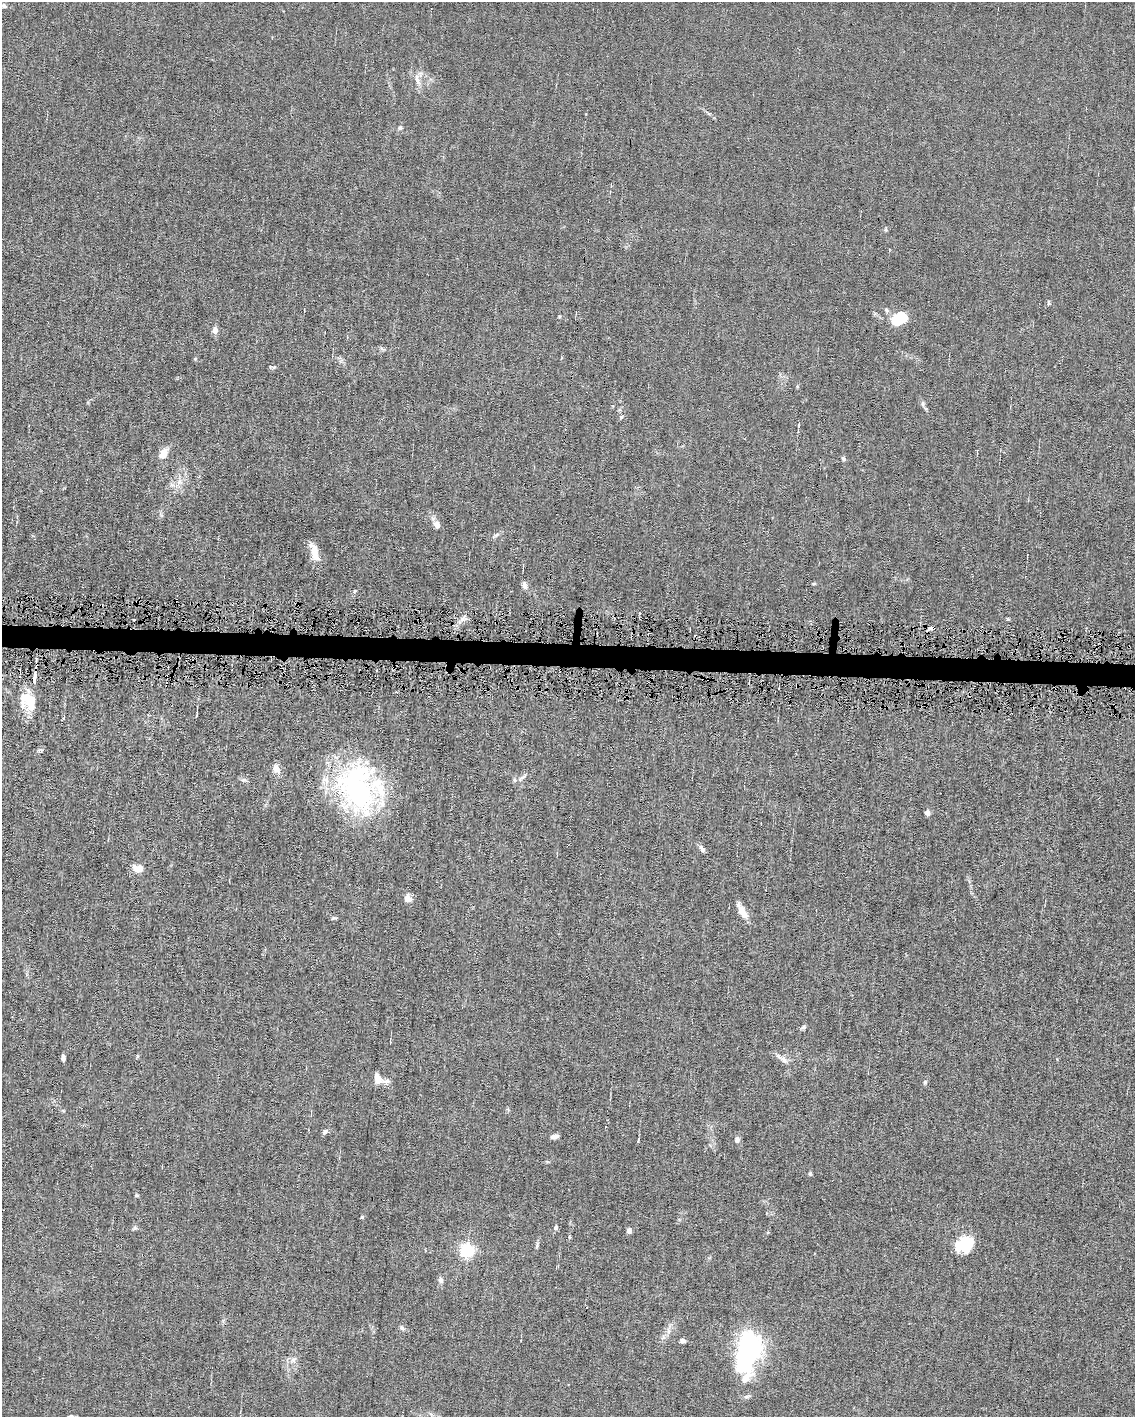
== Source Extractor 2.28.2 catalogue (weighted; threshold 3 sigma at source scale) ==
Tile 7 of 4 x 3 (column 3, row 2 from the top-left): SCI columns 2266-3398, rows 1520-2934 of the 4530 x 4563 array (HDU 1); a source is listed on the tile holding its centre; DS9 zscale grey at full resolution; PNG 1137 x 1419 px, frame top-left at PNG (2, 2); no overlay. Shown black and unused: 2% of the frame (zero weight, under 4 of 8 exposures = <1% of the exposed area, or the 3 px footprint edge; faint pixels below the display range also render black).
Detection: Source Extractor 2.28.2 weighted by HDU 2 'WHT'; one run over the whole footprint, this tile lists its part. Background 0.0155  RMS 0.0024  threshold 0.00961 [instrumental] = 3 sigma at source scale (4.09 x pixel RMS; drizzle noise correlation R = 1.36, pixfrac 0.8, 0.05/0.05 arcsec/px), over >= 5 px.
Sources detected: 80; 4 inside a brighter object's white glare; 3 cosmic-ray / hot-pixel residue — not listed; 5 inside a brighter listed object's ellipse — not listed separately; the other 68 listed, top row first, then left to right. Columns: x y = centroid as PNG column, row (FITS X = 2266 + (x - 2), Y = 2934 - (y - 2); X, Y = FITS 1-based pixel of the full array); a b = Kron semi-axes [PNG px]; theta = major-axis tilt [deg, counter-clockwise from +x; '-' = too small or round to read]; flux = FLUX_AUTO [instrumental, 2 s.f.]
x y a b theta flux
3 6 8 5 -18 0.58
417 80 20 6 -71 1.6
400 128 6 6 - 0.43
611 185 3 3 - 0.22
886 229 6 4 -72 0.3
1048 303 6 4 90 0.27
886 310 7 5 -42 0.46
899 320 15 14 - 5.8
215 330 8 6 88 1.1
382 349 7 4 -20 0.38
274 367 7 4 24 0.38
923 403 8 5 85 0.45
621 417 6 3 70 0.27
799 425 6 4 80 0.34
163 453 12 7 56 2.7
843 459 6 5 - 0.38
179 482 8 5 45 0.84
437 525 9 7 -69 1.2
496 535 9 4 35 0.51
314 552 23 8 -75 3.1
814 584 5 3 - 0.23
524 586 9 6 -77 0.85
355 591 5 4 - 0.3
1008 619 6 3 17 0.23
35 677 16 4 85 1.6
26 697 15 11 1 3
197 714 8 2 75 0.23
64 718 7 3 76 0.26
40 750 8 4 -11 0.38
276 769 12 8 -63 1.6
522 778 17 4 37 0.85
243 780 9 4 -7 0.48
357 791 75 40 -67 36
927 813 5 4 - 1.5
761 823 3 2 - 0.17
702 849 10 6 -57 0.75
139 868 11 7 -15 2.2
408 899 9 8 - 1.3
743 912 18 8 -61 2.7
334 918 8 4 10 0.33
803 1027 8 5 31 0.47
390 1042 4 2 - 0.18
63 1058 6 4 -85 0.77
784 1060 16 7 -38 1.4
378 1078 12 8 -70 1.9
387 1081 9 6 -4 0.7
925 1082 7 5 75 0.38
325 1132 8 5 48 0.57
554 1137 10 5 11 0.74
638 1140 9 2 76 0.24
737 1140 9 6 83 0.7
810 1174 5 4 - 0.3
137 1195 5 4 - 0.26
362 1217 4 3 - 0.39
556 1227 6 5 - 0.55
629 1231 6 5 - 0.88
569 1237 6 4 90 0.24
964 1244 17 13 29 8.3
537 1245 9 4 73 0.46
467 1250 6 6 - 44
440 1280 8 6 -75 0.76
402 1328 7 6 - 0.51
668 1331 9 4 -90 0.73
663 1337 7 4 -72 0.45
683 1341 6 5 - 0.66
748 1352 46 24 74 33
293 1360 8 8 - 0.92
71 1416 7 5 -1 0.47
Isophote crosses this tile's border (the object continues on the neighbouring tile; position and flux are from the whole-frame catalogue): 2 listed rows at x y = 3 6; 71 1416
Unlisted compact peaks at least as high as the median listed source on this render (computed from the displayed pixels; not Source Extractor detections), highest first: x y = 135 1228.